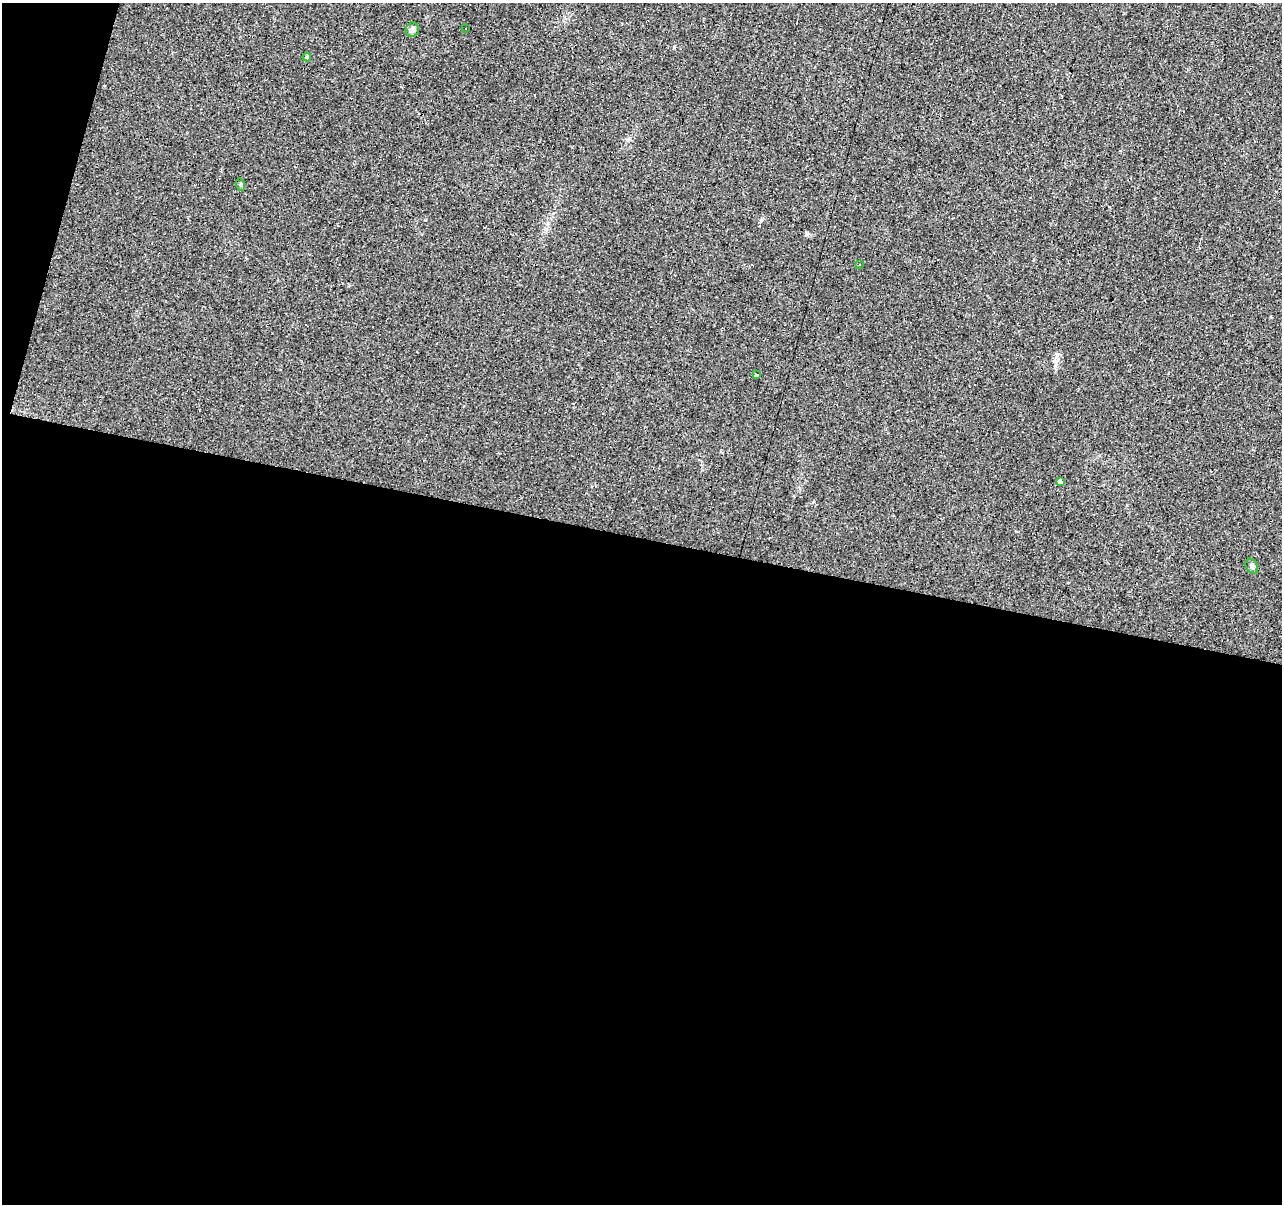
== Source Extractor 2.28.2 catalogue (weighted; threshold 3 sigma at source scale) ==
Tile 13 of 4 x 4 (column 1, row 4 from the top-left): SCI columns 5-1284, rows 280-1481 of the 5124 x 5307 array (HDU 1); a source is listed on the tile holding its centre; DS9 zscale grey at full resolution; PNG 1284 x 1206 px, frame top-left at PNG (2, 3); each listed source drawn as its Kron ellipse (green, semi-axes under 4 px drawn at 4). Shown black and unused: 57% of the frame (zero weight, under 2 of 3 exposures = <1% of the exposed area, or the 3 px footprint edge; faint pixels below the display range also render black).
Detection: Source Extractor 2.28.2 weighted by HDU 2 'WHT'; one run over the whole footprint, this tile lists its part. Background 0.0329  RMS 0.0062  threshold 0.0278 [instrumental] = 3 sigma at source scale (4.5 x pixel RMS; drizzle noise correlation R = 1.50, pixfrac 1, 0.0396/0.0396 arcsec/px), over >= 5 px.
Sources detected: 13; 5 cosmic-ray / hot-pixel residue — neither listed nor drawn; the other 8 listed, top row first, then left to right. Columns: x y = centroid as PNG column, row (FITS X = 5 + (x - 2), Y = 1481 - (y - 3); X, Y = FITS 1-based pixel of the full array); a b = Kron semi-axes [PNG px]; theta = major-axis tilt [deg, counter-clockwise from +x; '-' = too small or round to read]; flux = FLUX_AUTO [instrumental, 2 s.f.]
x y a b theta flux
466 28 3 3 - 2.4
412 30 7 6 - 2.2
307 57 4 3 - 5.1
241 185 6 4 -73 0.79
859 264 3 2 - 0.65
756 375 4 3 - 0.86
1061 481 4 4 - 88
1252 566 8 6 -61 1.6